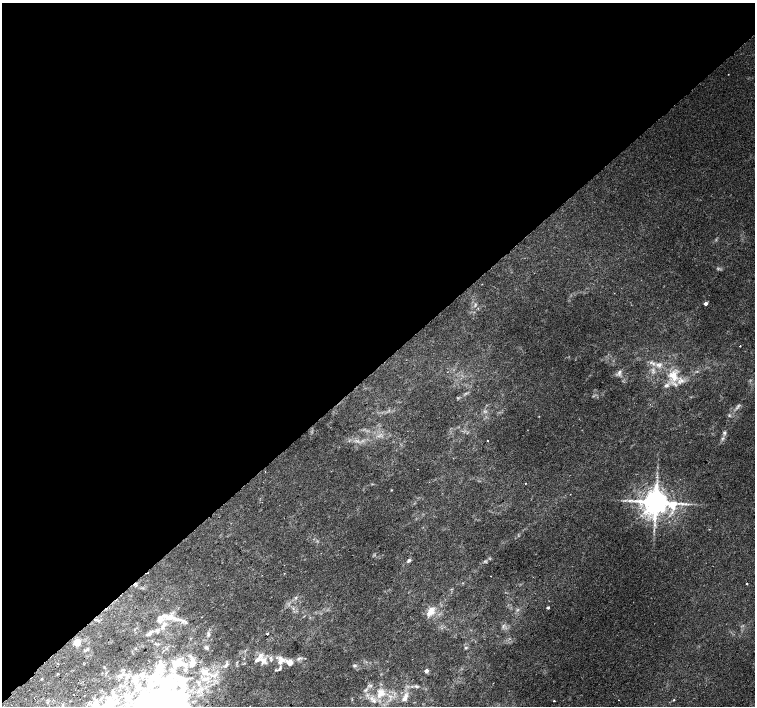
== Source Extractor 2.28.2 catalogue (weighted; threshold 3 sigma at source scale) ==
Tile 2 of 4 x 4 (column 2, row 1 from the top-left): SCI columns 1550-3054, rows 4420-5827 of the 6117 x 6089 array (HDU 1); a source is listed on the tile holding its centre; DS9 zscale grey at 2 x 2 block average (1 PNG px = mean of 2 x 2 image px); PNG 757 x 708 px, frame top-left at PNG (2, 3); no overlay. Shown black and unused: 52% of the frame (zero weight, under 2 of 3 exposures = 3% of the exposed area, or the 3 px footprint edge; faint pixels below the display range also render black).
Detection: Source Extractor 2.28.2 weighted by HDU 2 'WHT'; one run over the whole footprint, this tile lists its part. Background 0.00183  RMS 0.0023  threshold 0.0105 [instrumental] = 3 sigma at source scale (4.5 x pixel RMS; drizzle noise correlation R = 1.50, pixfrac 1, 0.0396/0.0396 arcsec/px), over >= 5 px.
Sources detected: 77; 2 too faint to see at this stretch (2 x 2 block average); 3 inside a brighter object's white glare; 2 cosmic-ray / hot-pixel residue — not listed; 15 inside a brighter listed object's ellipse — not listed separately; the other 55 listed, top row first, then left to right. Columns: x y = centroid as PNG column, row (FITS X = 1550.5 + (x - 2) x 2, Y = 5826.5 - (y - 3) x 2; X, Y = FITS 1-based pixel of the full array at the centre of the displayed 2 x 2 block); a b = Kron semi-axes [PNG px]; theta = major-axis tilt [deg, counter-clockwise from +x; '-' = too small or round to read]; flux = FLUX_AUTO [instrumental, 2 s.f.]
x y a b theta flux
728 74 2 2 - 0.17
705 303 2 2 - 3.6
740 346 2 2 - 0.47
660 365 7 5 80 1.8
447 372 3 2 - 0.17
619 372 8 4 77 1.6
673 375 16 12 -62 9.8
738 406 5 3 - 0.85
539 416 2 2 - 0.25
724 433 5 5 - 1.1
487 441 2 2 - 0.41
265 472 2 2 - 0.61
657 477 4 2 - 0.52
525 483 2 2 - 1.1
391 490 3 2 - 0.35
656 502 6 6 - 1000
682 504 7 3 -17 1.5
672 505 5 4 - 14
409 560 6 4 59 0.99
491 576 2 2 - 0.21
747 583 2 2 - 0.39
295 598 3 2 - 0.44
548 608 3 2 - 1.1
431 611 15 8 62 5.3
161 618 20 9 43 5.9
177 619 23 4 -11 4.3
150 634 6 5 - 1.3
267 634 2 2 - 1.1
209 635 4 3 - 0.78
77 642 3 3 - 22
206 648 6 3 -47 0.73
465 648 4 3 - 0.6
87 649 6 3 34 0.88
282 660 12 9 -22 5
263 661 12 10 -51 5.3
192 662 12 5 89 3.6
176 663 14 10 36 8.2
58 664 2 2 - 0.29
226 665 8 4 53 1.4
354 665 5 4 - 0.82
280 668 8 4 61 1.4
426 671 2 2 - 3.8
205 673 11 6 -3 3.8
58 674 2 2 - 3.5
42 679 3 2 - 0.32
417 687 4 3 - 0.62
365 690 7 3 37 1
380 693 13 9 50 6.8
405 697 12 6 64 3.1
170 700 58 36 -6 120
619 700 2 2 - 0.21
674 700 3 2 - 0.4
554 701 2 2 - 0.34
89 702 4 3 - 0.72
111 703 19 13 7 16
Isophote crosses this tile's border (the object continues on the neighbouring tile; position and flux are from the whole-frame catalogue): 2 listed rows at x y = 170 700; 111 703
Diffuse or blended objects may show on this block-average render without a row.